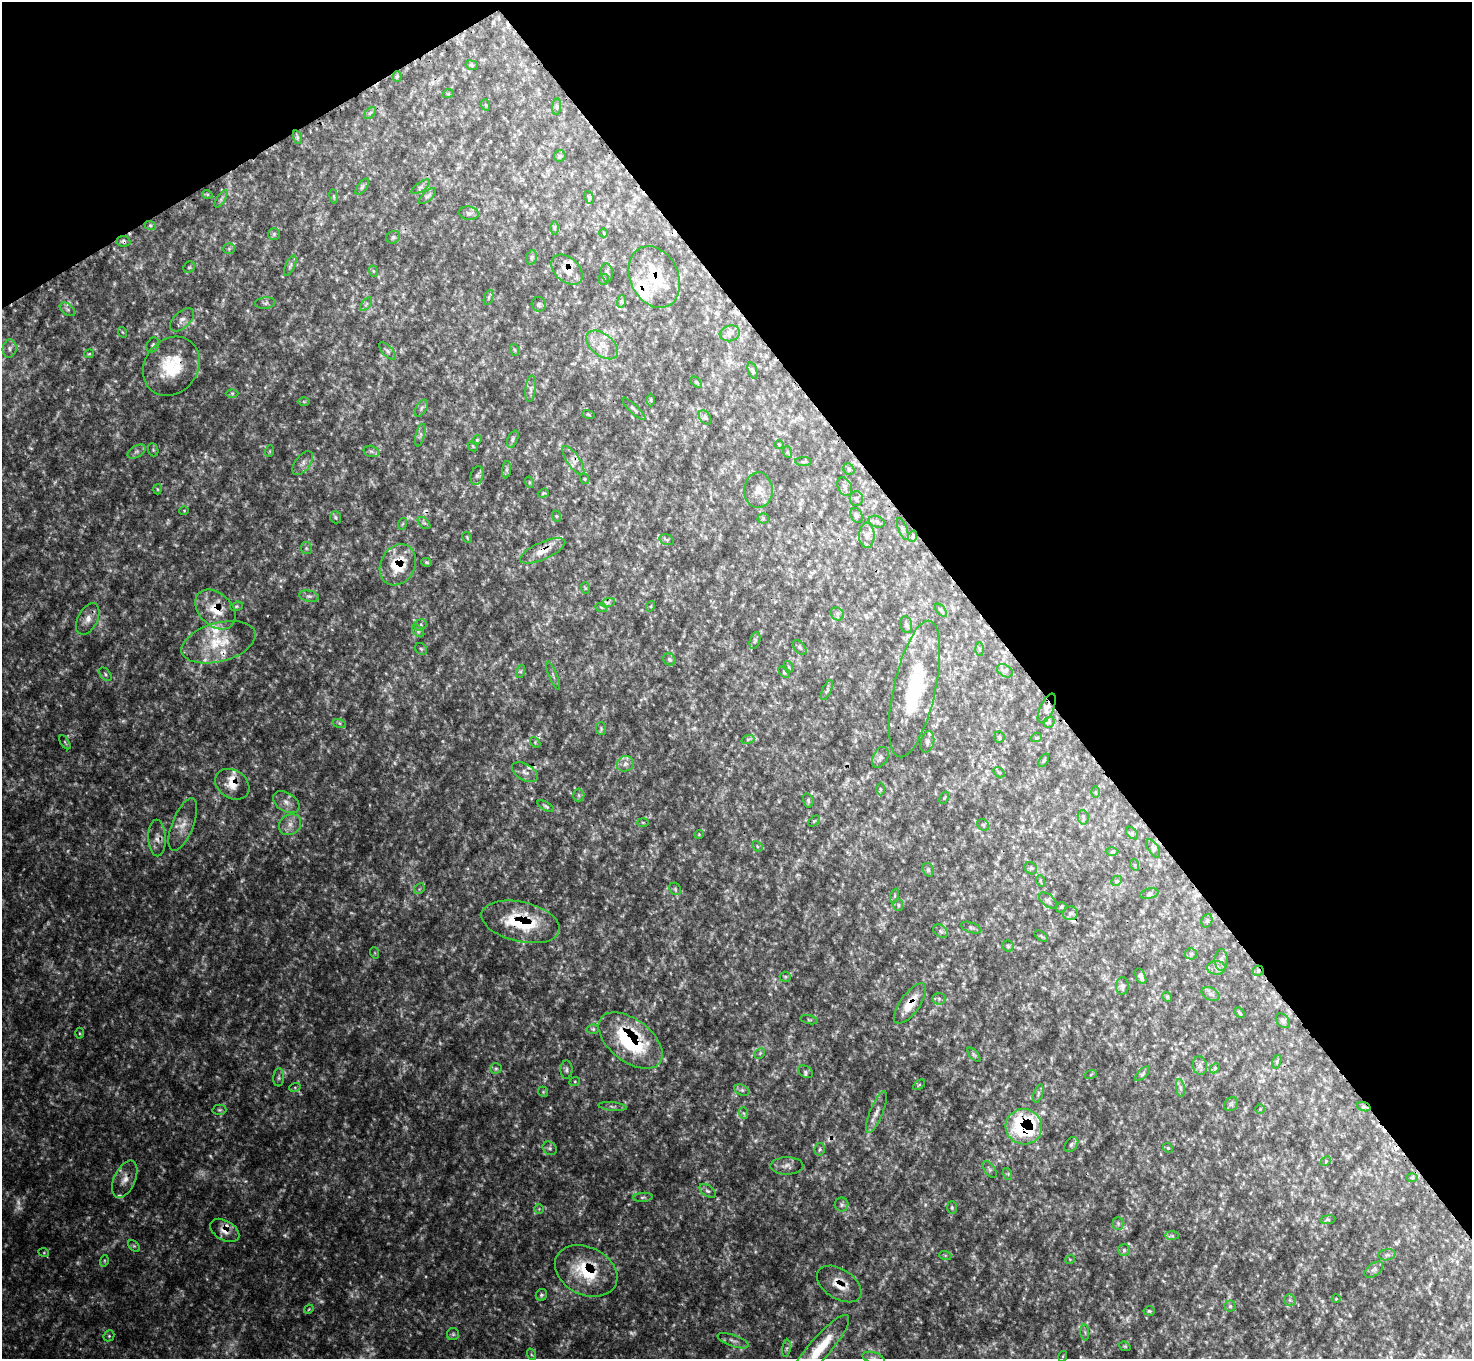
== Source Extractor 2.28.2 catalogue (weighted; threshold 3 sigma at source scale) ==
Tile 3 of 4 x 4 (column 3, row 1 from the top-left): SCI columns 2955-4424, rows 4246-5602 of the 5912 x 5912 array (HDU 1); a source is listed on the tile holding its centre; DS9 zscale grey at full resolution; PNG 1474 x 1361 px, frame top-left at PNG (2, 2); each listed source drawn as its Kron ellipse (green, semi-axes under 4 px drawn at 4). Shown black and unused: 34% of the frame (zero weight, under 3 of 4 exposures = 1% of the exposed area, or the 3 px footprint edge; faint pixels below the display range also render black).
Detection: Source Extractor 2.28.2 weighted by HDU 2 'WHT'; one run over the whole footprint, this tile lists its part. Background 0.146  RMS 0.0053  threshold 0.0238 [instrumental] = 3 sigma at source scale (4.5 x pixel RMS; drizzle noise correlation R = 1.50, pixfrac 1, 0.05/0.05 arcsec/px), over >= 5 px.
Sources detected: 314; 26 too faint to see at this stretch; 11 cosmic-ray / hot-pixel residue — neither listed nor drawn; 10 inside a brighter listed object's ellipse — not listed separately; the other 267 listed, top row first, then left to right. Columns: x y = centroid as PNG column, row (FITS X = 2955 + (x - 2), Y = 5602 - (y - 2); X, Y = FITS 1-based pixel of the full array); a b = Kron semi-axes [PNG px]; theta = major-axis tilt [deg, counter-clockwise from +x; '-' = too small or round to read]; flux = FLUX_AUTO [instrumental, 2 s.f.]
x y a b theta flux
472 65 6 4 -23 0.77
397 76 5 4 - 0.67
448 94 6 3 18 0.48
486 105 6 3 -71 0.47
557 107 8 3 86 0.88
370 113 7 4 45 0.86
297 137 7 4 -72 0.91
560 156 6 6 - 0.93
362 187 9 4 55 1
421 187 11 4 35 1.3
207 194 5 3 - 0.64
334 196 7 3 -81 0.7
427 196 11 5 41 1.2
589 197 7 4 -65 0.82
221 199 10 4 57 1.2
469 213 10 6 -9 1.6
150 225 6 4 -19 0.78
554 228 6 4 90 0.78
604 233 4 2 - 0.4
274 234 6 6 - 0.92
393 237 7 6 - 1
123 241 7 5 -8 1.2
229 249 5 5 - 0.86
532 257 7 5 74 1
290 265 11 4 66 1.4
189 267 6 5 - 0.85
567 270 18 12 -42 7
373 271 6 3 -71 0.57
607 273 9 5 -82 1.6
654 277 32 24 -65 22
604 279 5 5 - 0.76
489 297 8 3 71 0.85
622 301 6 4 72 0.82
265 303 10 5 5 1.5
366 304 8 4 53 1.1
539 304 7 7 - 1.3
67 309 9 5 -37 1.3
182 320 14 8 43 3
122 332 5 3 - 0.5
730 333 10 8 17 2
153 345 8 6 62 1.1
602 345 18 11 -38 7.3
10 349 9 7 80 1.9
515 350 6 4 -71 0.67
387 351 11 5 -46 1.5
89 354 5 4 - 0.54
171 366 31 26 51 26
753 371 8 3 -71 0.75
696 382 6 4 -45 0.67
531 389 13 5 84 1.8
232 393 6 4 0 0.77
651 400 6 4 -89 0.69
304 402 6 4 -1 0.6
421 408 9 5 58 1.3
634 409 15 4 -43 1.4
588 414 6 4 -19 0.63
705 417 8 5 -54 1.1
420 435 11 4 76 1.4
513 439 9 5 67 1.2
477 440 5 4 - 0.57
779 444 5 3 - 0.45
473 446 6 4 -47 0.65
153 450 7 5 -70 0.85
270 451 6 4 71 0.53
371 451 8 5 -17 1.3
137 452 10 5 31 1.9
787 452 6 4 -71 0.57
573 460 17 6 -56 3.6
803 462 8 4 1 0.75
303 463 14 7 54 2.7
849 469 6 5 - 0.81
507 470 8 4 82 1.2
477 476 9 6 76 1.6
585 479 5 3 - 0.55
529 482 6 3 -71 0.55
845 487 10 6 -65 2
157 489 5 3 - 0.52
758 490 18 14 89 5.4
543 493 6 4 20 0.65
856 498 7 6 - 1.4
184 511 4 4 - 0.51
856 515 8 5 -63 1.1
556 516 6 3 -71 0.57
336 517 6 5 - 0.95
763 518 5 5 - 0.82
877 522 8 5 -18 1.3
424 523 7 4 -43 1.1
402 524 6 3 70 0.63
903 529 12 3 -69 1.2
867 535 12 8 89 2.9
913 536 6 3 72 0.61
467 537 6 3 -64 0.53
667 540 7 5 -18 1
306 548 6 5 - 0.91
543 551 24 8 24 7
426 562 5 4 - 0.74
398 565 21 17 62 20
585 588 6 4 -72 0.54
309 596 10 5 -12 1.9
608 603 7 4 20 1
236 606 6 4 19 0.75
651 606 5 3 - 0.51
601 607 6 3 -20 0.67
215 610 23 16 -44 15
941 610 8 4 -52 0.97
837 614 7 6 - 1.5
88 619 17 10 63 4.7
421 625 6 5 - 1.2
906 625 9 6 -78 1.3
418 631 7 4 -45 1.1
755 640 9 5 72 1
219 642 38 19 15 22
800 647 8 5 -52 1.2
421 649 6 5 - 0.89
980 649 6 4 -88 0.77
669 659 6 5 - 0.97
789 667 6 4 -70 0.63
521 671 7 4 71 1
1005 671 8 5 -30 1.5
784 672 7 4 -46 0.68
105 674 8 5 -51 1
553 675 15 3 -69 1.2
915 689 70 21 77 47
827 690 10 4 67 1.2
1047 708 16 6 65 2.3
1049 722 6 5 - 0.83
339 723 7 4 -18 1
601 729 6 5 - 0.88
999 737 5 5 - 0.63
1036 738 6 3 18 0.6
748 739 7 4 18 0.81
65 742 8 3 -57 0.63
535 742 6 4 -49 0.66
927 742 11 6 76 1.9
880 757 11 7 60 2.1
1044 760 7 3 60 0.62
625 764 9 7 23 2.7
525 772 14 8 -31 3.3
999 772 6 4 -31 0.77
232 784 18 14 -32 8.4
880 789 6 4 -89 0.65
1096 792 5 3 - 0.55
579 795 6 6 - 1.1
944 798 6 3 60 0.6
808 800 7 5 -76 0.92
286 802 14 9 -32 4.1
546 806 9 4 -30 1.1
1083 817 7 5 -78 1.1
814 821 6 4 44 0.72
643 822 5 3 - 0.49
183 824 28 10 68 7.2
290 825 12 10 35 4.2
983 825 6 5 - 0.79
1132 833 7 4 -46 1
699 834 4 4 - 0.48
157 838 18 8 -88 4
757 846 6 4 -48 0.83
1153 848 10 5 -58 1.2
1112 852 6 4 1 0.75
1135 865 6 3 -71 0.6
1031 868 7 5 -43 0.97
928 870 7 5 -70 1
1041 881 6 3 -70 0.63
1116 881 6 4 44 0.73
419 889 6 4 46 0.69
675 889 7 5 -48 0.87
1149 894 9 5 15 1.2
895 896 7 3 71 0.74
1048 900 10 6 -39 1.5
898 905 5 5 - 0.77
1061 907 6 4 45 0.72
1070 913 7 6 - 1.6
1207 921 7 5 68 0.9
521 922 40 20 -13 34
971 928 11 5 -19 1.2
941 931 8 6 -37 1.2
1041 936 8 4 -36 0.78
1008 946 5 5 - 0.88
375 953 6 3 -71 0.53
1191 954 6 5 - 1
1221 960 11 6 -90 2.1
1216 968 9 7 -3 2.4
1258 971 6 5 - 1.1
1141 976 8 5 -67 1.7
785 977 5 5 - 0.73
1122 986 9 6 87 1.8
1210 994 9 6 -27 1.7
1167 997 5 4 - 0.61
939 999 6 6 - 1.2
910 1004 24 9 54 11
1239 1013 6 2 -46 0.73
809 1020 9 3 -13 0.68
1283 1021 8 6 -48 1.4
593 1029 6 5 - 0.88
80 1033 5 3 - 0.54
630 1040 37 21 -38 53
760 1053 6 4 45 0.8
974 1055 9 4 -48 0.91
1277 1062 7 4 72 0.74
1200 1066 9 7 -78 2.1
496 1068 5 5 - 0.93
1215 1068 6 4 47 0.67
566 1070 9 6 90 1.4
805 1072 8 5 -34 1.4
1091 1074 6 4 20 0.74
1142 1074 10 4 45 1.1
279 1077 9 5 87 1.4
575 1081 5 3 - 0.51
919 1085 6 3 36 0.57
295 1087 6 4 19 0.65
1180 1088 9 4 -81 1.5
742 1090 8 5 -25 1.3
543 1092 5 4 - 0.7
1038 1093 9 4 70 1.3
1231 1104 7 6 - 1.2
612 1107 14 4 -6 1.5
1364 1107 7 4 -19 1
1260 1109 5 5 - 0.62
219 1110 7 5 -1 0.99
876 1112 22 6 68 4
744 1113 6 4 -69 0.84
1024 1127 18 17 - 62
1071 1145 8 6 51 1.4
550 1148 7 6 - 1.4
1168 1148 5 4 - 0.7
820 1149 6 5 - 0.93
1326 1161 5 4 - 0.56
787 1166 16 8 0 3.1
990 1169 10 5 -54 1.1
1008 1174 6 4 -73 0.66
1412 1177 6 4 0 0.81
125 1179 20 10 66 5.7
707 1191 9 5 -36 1.5
643 1197 10 4 5 1.3
842 1205 7 7 - 1.5
952 1207 6 5 - 0.86
539 1209 5 5 - 0.76
1328 1220 7 4 8 0.78
1118 1223 6 5 - 1
225 1230 16 9 -31 5.4
1172 1236 7 4 -1 0.97
134 1246 7 4 -44 0.85
1124 1250 6 6 - 1.1
44 1253 5 3 - 0.48
945 1255 6 4 -18 0.63
1387 1255 8 5 8 1.5
1070 1259 5 3 - 0.45
104 1261 6 3 73 0.73
1374 1270 11 6 36 1.7
586 1271 33 24 -26 32
839 1284 25 15 -33 9.2
541 1295 6 5 - 1
1336 1299 4 3 - 0.36
1290 1300 6 5 - 1
1230 1306 5 5 - 0.89
309 1309 5 3 - 0.5
1149 1311 5 4 - 0.79
1085 1332 8 3 -85 0.85
453 1334 6 6 - 1.1
109 1336 6 5 - 0.83
733 1341 16 5 -20 2.4
1125 1346 6 4 -20 0.69
786 1348 8 4 81 1.2
820 1348 42 10 49 20
531 1354 6 4 -71 0.72
1063 1356 5 3 - 0.53
873 1358 11 5 -16 1.6
Overlapping masked pixels (flux is a lower limit): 22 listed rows (the first 20) at x y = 123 241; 567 270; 654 277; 171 366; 573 460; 543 551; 398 565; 215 610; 219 642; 915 689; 1047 708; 232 784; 521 922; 1258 971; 910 1004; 630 1040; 1364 1107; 1024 1127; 125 1179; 225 1230
Isophote crosses this tile's border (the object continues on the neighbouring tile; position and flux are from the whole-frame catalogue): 2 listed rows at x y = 820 1348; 873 1358
Unlisted compact peaks at least as high as the median listed source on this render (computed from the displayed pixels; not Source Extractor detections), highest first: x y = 381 1276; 550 1107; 31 448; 755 1141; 55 482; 925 1205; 1215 1266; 455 560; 714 1008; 176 545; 114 284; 426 1276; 755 1251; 37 727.